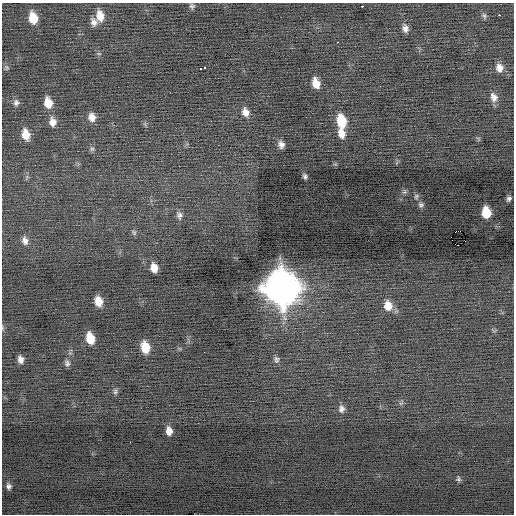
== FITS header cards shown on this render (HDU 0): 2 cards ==
NAXIS1  =                  512 / Axis length
NAXIS2  =                  512 / Axis length

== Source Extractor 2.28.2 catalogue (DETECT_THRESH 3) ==
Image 512 x 512 px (HDU 0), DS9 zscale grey, 1 PNG px = 1 image px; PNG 516 x 516 px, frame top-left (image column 1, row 512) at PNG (2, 3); no overlay
Background -0.0667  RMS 0.75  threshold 2.25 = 3 sigma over >= 5 px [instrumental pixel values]
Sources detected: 53; all 53 listed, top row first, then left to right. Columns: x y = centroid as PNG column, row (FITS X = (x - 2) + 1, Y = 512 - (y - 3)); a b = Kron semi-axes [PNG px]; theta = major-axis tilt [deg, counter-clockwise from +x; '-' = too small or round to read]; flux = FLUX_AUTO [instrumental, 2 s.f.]
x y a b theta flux
192 6 7 6 - 120
362 6 3 2 - 65
499 15 2 2 - 510
100 16 13 9 -82 620
484 16 8 5 -62 110
33 18 11 8 -78 930
94 22 10 8 -68 270
405 28 8 6 -76 230
337 42 2 2 - 340
99 54 6 4 -18 69
6 68 7 6 - 99
205 68 3 3 - 150
499 68 11 8 -72 370
201 69 3 3 - 330
316 83 10 6 -73 640
493 96 10 6 -56 470
16 103 8 8 - 190
48 103 11 8 -77 720
245 112 11 8 -68 350
92 117 10 9 - 380
341 121 13 8 -78 1400
52 122 12 8 -78 380
341 133 12 8 -73 460
26 135 12 8 -75 660
281 145 8 6 -65 240
92 149 7 7 - 110
305 176 6 4 -62 120
416 196 8 5 63 83
509 199 5 4 - 120
421 205 7 6 - 110
486 213 9 7 -82 1200
179 215 10 8 -87 200
459 231 4 2 - 5500
134 232 8 6 -56 100
451 237 2 2 - 1700
25 241 10 7 -79 270
457 245 5 2 - 400
154 268 9 6 -76 500
281 288 15 13 -71 100000
98 301 9 7 -75 650
388 306 10 9 - 630
2 328 6 4 -89 70
90 338 10 7 -73 990
145 347 11 8 -75 960
20 359 7 5 -82 260
276 359 9 7 -66 160
67 363 8 6 -83 150
115 391 10 5 78 120
401 403 7 4 18 83
341 409 10 8 -79 220
169 431 8 6 -83 370
458 479 8 5 -81 100
9 486 6 6 - 160
At the frame edge (FLAGS 8, measured only in part): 1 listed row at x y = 2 328